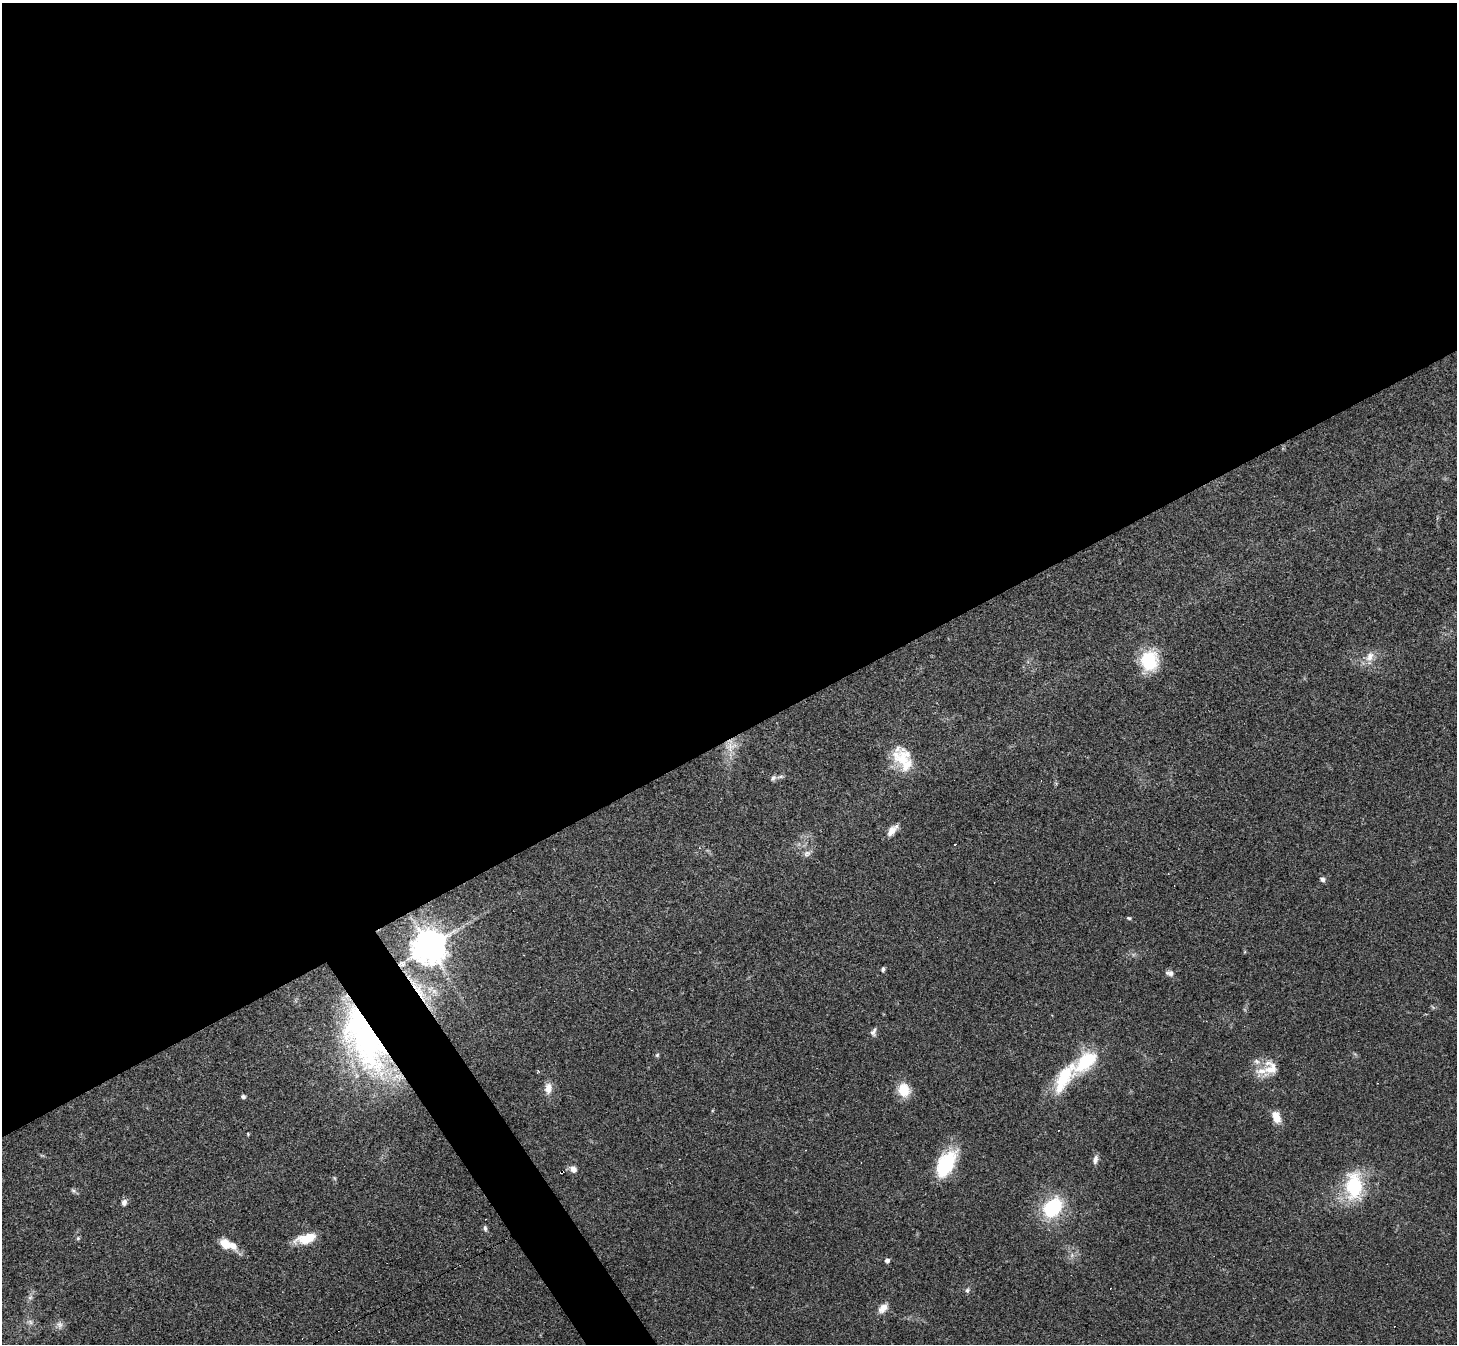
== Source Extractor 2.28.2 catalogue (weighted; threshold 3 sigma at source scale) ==
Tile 2 of 4 x 4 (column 2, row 1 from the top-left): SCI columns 1455-2909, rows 4180-5521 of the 5818 x 5810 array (HDU 1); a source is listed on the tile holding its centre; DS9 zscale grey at full resolution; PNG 1459 x 1346 px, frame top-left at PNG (2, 3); no overlay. Shown black and unused: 56% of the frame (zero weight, under 3 of 4 exposures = <1% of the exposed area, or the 3 px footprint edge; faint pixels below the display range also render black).
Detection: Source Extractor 2.28.2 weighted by HDU 2 'WHT'; one run over the whole footprint, this tile lists its part. Background 0.0538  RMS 0.0051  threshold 0.0228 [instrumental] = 3 sigma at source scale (4.5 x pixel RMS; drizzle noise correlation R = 1.50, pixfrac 1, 0.05/0.05 arcsec/px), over >= 5 px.
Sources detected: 48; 1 inside a brighter object's white glare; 2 cosmic-ray / hot-pixel residue — not listed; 5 inside a brighter listed object's ellipse — not listed separately; the other 40 listed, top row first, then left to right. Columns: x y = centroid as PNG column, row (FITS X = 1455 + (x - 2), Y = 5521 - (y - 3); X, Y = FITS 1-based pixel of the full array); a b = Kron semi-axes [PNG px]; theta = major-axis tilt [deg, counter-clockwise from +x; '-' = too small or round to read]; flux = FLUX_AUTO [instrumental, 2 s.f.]
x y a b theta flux
1370 656 16 10 67 4.8
1149 661 22 20 89 22
731 747 18 13 22 6.8
902 759 35 17 -56 16
773 778 9 6 61 1.2
892 830 17 7 49 3.9
807 853 11 8 24 2
1322 879 7 6 - 1.4
1129 918 5 4 - 0.67
429 946 10 10 - 890
883 969 6 4 72 1.1
1170 973 11 7 -12 1.9
419 992 24 8 -62 8
873 1032 12 7 74 1.8
369 1036 81 45 -70 160
657 1055 6 4 46 0.74
1086 1061 32 15 41 26
1271 1068 22 18 -68 8.6
548 1088 14 9 82 4.5
904 1090 15 13 -69 10
243 1097 5 5 - 1
1276 1117 15 9 -68 5.4
1095 1159 12 6 76 2.2
946 1164 32 17 61 26
573 1169 11 8 -41 2.7
1354 1185 31 19 88 31
73 1190 6 4 -19 0.94
124 1202 8 7 - 1.9
1052 1208 18 13 49 38
485 1228 8 5 -82 1.2
78 1238 6 4 46 0.66
306 1239 23 10 14 11
225 1244 13 10 -37 6.8
1072 1255 7 4 72 1.1
887 1260 4 4 - 2
967 1290 7 6 - 1.1
30 1298 7 4 1 0.91
883 1308 14 9 44 4
30 1322 8 5 -45 1.4
59 1325 10 8 -70 2.2
Overlapping masked pixels (flux is a lower limit): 2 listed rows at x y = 419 992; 369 1036